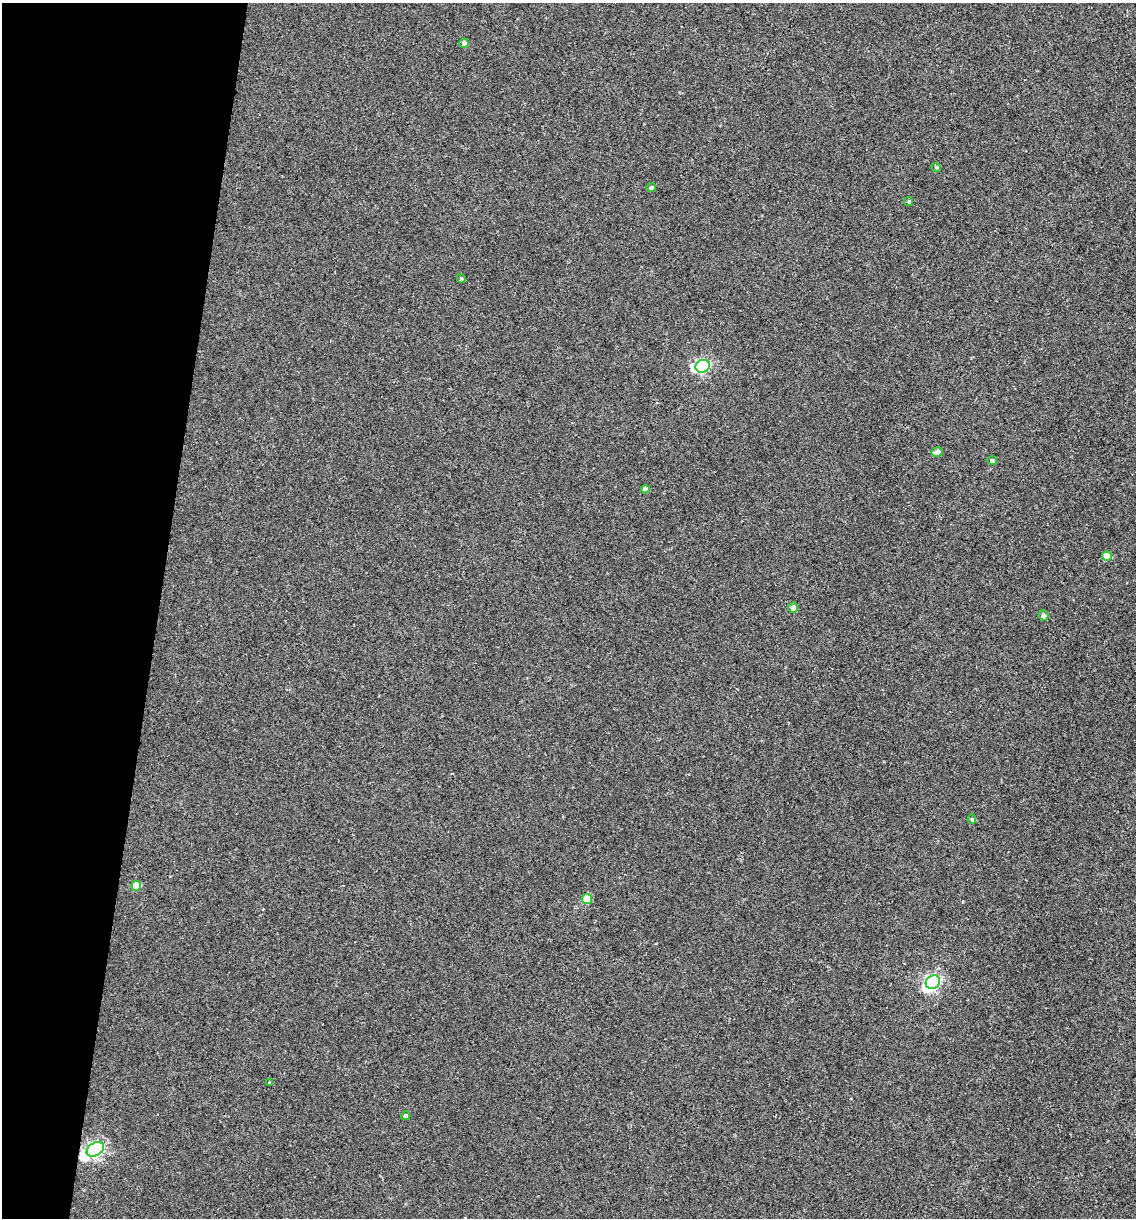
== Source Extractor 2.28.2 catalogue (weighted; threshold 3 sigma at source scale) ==
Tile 9 of 4 x 4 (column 1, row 3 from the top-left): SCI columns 119-1252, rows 1219-2434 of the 4889 x 4866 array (HDU 1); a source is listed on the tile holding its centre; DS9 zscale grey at full resolution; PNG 1138 x 1220 px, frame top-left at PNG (2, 3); each listed source drawn as its Kron ellipse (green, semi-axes under 4 px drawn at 4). Shown black and unused: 14% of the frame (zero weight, under 2 of 3 exposures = <1% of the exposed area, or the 3 px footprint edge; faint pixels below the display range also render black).
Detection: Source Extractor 2.28.2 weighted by HDU 2 'WHT'; one run over the whole footprint, this tile lists its part. Background 0.00157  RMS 0.005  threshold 0.0226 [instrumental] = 3 sigma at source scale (4.5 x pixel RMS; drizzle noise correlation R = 1.50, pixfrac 1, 0.05/0.05 arcsec/px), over >= 5 px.
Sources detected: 19; all 19 listed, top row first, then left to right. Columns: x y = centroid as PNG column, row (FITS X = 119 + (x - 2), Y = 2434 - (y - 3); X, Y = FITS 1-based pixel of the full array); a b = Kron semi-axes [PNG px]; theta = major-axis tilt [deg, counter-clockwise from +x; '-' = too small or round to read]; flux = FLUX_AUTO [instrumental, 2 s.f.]
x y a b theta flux
464 43 5 4 - 2
936 167 5 4 - 0.93
651 188 4 4 - 1.2
909 202 4 4 - 0.84
461 278 4 4 - 0.71
703 366 7 6 - 96
937 452 5 4 - 2.9
992 461 4 4 - 0.85
645 489 4 4 - 2.7
1107 556 5 4 - 7.1
793 608 5 5 - 2.8
1044 616 5 5 - 1.8
972 819 5 4 - 0.74
136 886 5 4 - 8.5
587 899 5 5 - 9.6
933 982 7 6 - 130
269 1083 3 3 - 0.54
406 1116 4 4 - 1.2
95 1149 9 6 30 150
Overlapping masked pixels (flux is a lower limit): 1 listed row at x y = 95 1149